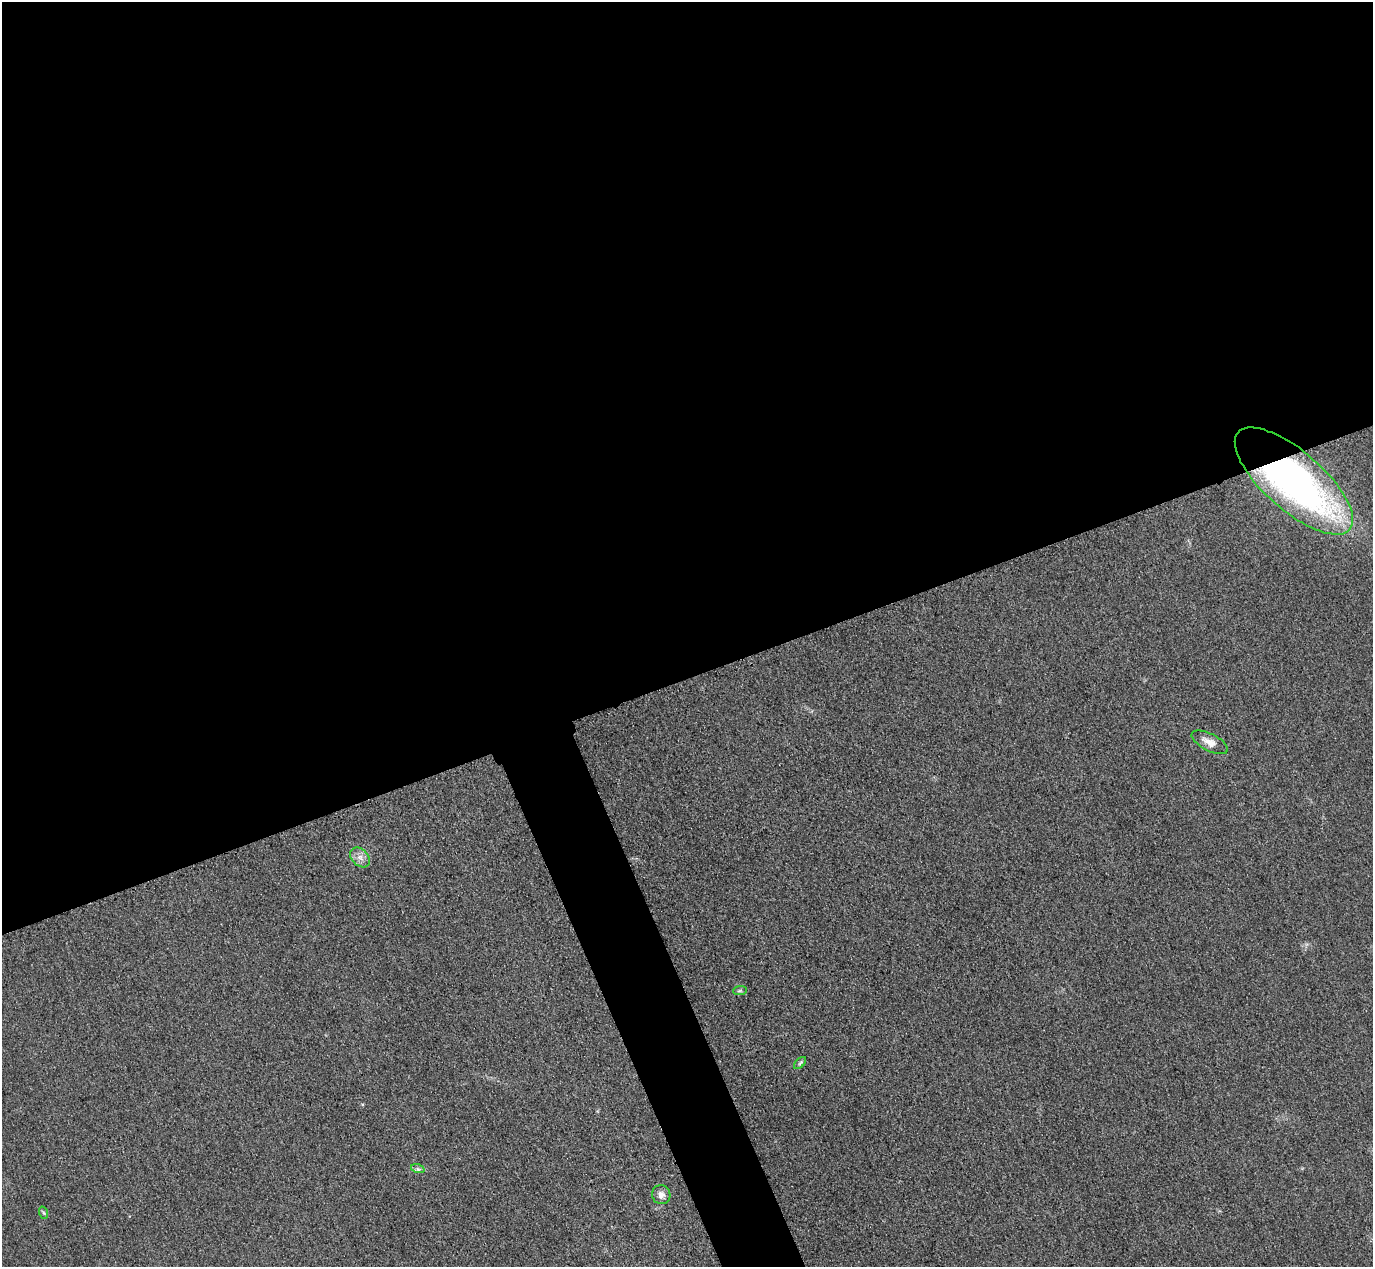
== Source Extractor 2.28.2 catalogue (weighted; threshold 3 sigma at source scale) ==
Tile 2 of 4 x 4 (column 2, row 1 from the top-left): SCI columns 1402-2772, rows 4097-5361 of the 5546 x 5533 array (HDU 1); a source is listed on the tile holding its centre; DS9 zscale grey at full resolution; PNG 1375 x 1269 px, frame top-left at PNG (2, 2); each listed source drawn as its Kron ellipse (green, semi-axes under 4 px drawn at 4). Shown black and unused: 56% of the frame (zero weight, under 3 of 4 exposures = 3% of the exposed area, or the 3 px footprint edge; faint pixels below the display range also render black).
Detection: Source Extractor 2.28.2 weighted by HDU 2 'WHT'; one run over the whole footprint, this tile lists its part. Background 0.146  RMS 0.019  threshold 0.0864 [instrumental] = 3 sigma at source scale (4.5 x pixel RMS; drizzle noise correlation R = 1.50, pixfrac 1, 0.05/0.05 arcsec/px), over >= 5 px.
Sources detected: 8; all 8 listed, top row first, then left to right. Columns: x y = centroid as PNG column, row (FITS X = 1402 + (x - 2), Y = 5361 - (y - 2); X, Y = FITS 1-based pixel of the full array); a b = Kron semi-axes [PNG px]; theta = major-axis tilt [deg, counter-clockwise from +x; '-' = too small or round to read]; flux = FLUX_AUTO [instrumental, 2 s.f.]
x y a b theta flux
1294 481 74 29 -41 840
1210 742 20 8 -27 18
360 857 11 8 -45 11
740 991 7 4 2 3.6
800 1063 7 4 45 3.3
418 1169 7 4 -18 4.1
661 1195 9 9 - 11
44 1213 6 4 -70 2.7
Overlapping masked pixels (flux is a lower limit): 1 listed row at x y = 1294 481